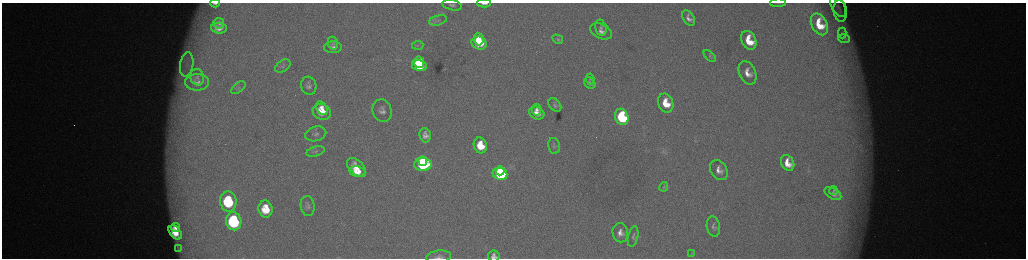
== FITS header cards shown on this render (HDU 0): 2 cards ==
NAXIS1  =                 2048 /fastest changing axis
NAXIS2  =                  512 /next to fastest changing axis

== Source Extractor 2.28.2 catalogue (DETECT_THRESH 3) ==
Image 2048 x 512 px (HDU 0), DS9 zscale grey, zoomed out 1/2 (1 PNG px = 2 x 2 image px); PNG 1028 x 260 px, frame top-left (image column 1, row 511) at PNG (2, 3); each listed source drawn as its Kron ellipse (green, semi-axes under 4 px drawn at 4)
Background 179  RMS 2.1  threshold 6.41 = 3 sigma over >= 5 px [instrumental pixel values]
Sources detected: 76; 5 cannot appear on this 1/2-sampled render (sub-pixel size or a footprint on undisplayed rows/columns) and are neither listed nor drawn; the other 71 listed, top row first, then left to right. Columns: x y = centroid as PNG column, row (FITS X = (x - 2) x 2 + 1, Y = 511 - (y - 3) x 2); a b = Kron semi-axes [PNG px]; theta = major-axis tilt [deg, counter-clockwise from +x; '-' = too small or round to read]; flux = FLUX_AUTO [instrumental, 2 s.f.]
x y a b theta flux
215 3 5 2 - 1100
484 3 7 2 -1 2400
778 3 8 2 0 470
452 5 10 5 -12 1400
838 7 11 6 -58 2100
840 11 11 6 -82 2500
689 18 8 5 -61 2100
438 20 9 5 15 1600
219 23 5 5 - 1100
819 24 12 7 -62 12000
219 28 8 5 -5 2900
601 28 8 5 -77 1600
601 31 11 7 -24 3100
842 33 5 3 - 580
844 38 6 3 -7 670
479 39 6 5 - 6900
558 39 5 4 - 640
749 40 10 7 -65 11000
333 43 6 5 - 920
479 43 8 6 -16 18000
418 45 5 3 - 620
333 47 9 6 1 1900
710 56 7 4 -45 750
419 62 6 5 - 11000
187 64 12 6 81 3900
283 66 8 5 33 1100
419 66 7 5 -10 23000
747 73 12 8 -65 4700
197 77 8 7 - 1800
590 79 6 3 -85 460
197 82 12 8 0 2700
590 83 6 5 - 1100
309 86 9 7 -73 2000
238 88 8 4 39 980
666 103 10 7 -67 9600
555 105 7 5 -48 1100
322 108 7 5 -58 3600
536 110 6 4 81 1700
382 111 11 9 -75 3200
322 112 9 7 -21 8900
537 113 8 6 -22 4400
622 117 8 6 -68 38000
316 134 11 7 14 1900
425 135 7 5 -74 2300
480 145 8 6 -72 11000
554 146 8 6 -80 1100
316 152 9 4 15 1200
423 161 5 3 - 16000
788 163 8 6 -63 6100
423 164 8 6 -1 46000
357 167 12 6 -44 6400
719 170 11 8 -58 3200
357 171 8 5 -9 5700
500 171 4 3 - 13000
500 174 7 6 - 41000
664 187 5 4 - 560
833 191 4 2 - 520
833 194 9 5 -30 1500
228 202 10 8 -80 34000
308 206 10 7 -81 1700
266 209 8 7 - 10000
234 221 9 7 -78 58000
713 227 10 6 -79 1800
176 228 4 3 - 2400
175 232 8 5 -48 6300
620 233 9 8 - 3600
633 237 10 5 77 1300
178 249 3 2 - 220
691 253 4 2 - 260
494 256 6 5 - 2100
439 257 12 6 7 2000
At the frame edge (FLAGS 8, measured only in part): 5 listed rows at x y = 215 3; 484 3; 778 3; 494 256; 439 257
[5 sub-pixel or undisplayed-footprint detections neither listed nor drawn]